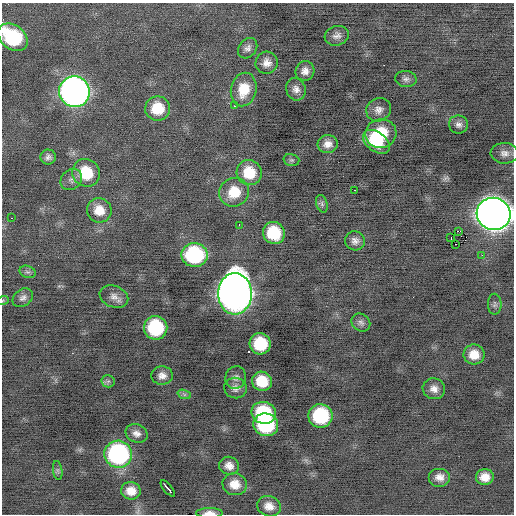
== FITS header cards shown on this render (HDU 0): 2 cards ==
NAXIS1  =                  512 / Axis length
NAXIS2  =                  512 / Axis length

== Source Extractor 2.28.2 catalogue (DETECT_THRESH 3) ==
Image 512 x 512 px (HDU 0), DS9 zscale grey, 1 PNG px = 1 image px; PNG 516 x 516 px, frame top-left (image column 1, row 512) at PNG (2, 3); each listed source drawn as its Kron ellipse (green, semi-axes under 4 px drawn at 4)
Background -0.223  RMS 0.85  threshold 2.56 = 3 sigma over >= 5 px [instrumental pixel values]
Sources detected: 67; all 67 listed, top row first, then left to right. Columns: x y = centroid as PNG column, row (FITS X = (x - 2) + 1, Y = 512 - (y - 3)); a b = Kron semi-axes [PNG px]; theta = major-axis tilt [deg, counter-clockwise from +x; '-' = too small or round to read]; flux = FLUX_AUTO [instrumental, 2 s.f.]
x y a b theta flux
337 36 12 9 17 310
13 37 17 12 -36 4200
248 48 11 8 51 280
267 63 11 11 - 460
305 71 10 9 - 390
406 79 10 8 -4 230
296 89 11 9 -69 370
244 90 17 12 76 1300
74 92 15 15 - 32000
234 106 2 2 - 320
158 108 12 12 - 1600
379 110 13 11 31 400
458 125 9 9 - 270
381 133 15 14 - 2100
376 142 15 9 -36 1800
328 144 10 9 - 450
505 153 14 10 -2 380
48 157 7 7 - 220
291 160 8 6 -14 130
86 173 14 13 - 1900
249 173 13 12 - 1600
71 180 12 9 41 320
354 190 3 2 - 310
234 192 15 14 - 1400
322 204 9 5 -73 140
99 210 12 12 - 860
494 214 17 16 - 79000
11 218 3 2 - 150
239 225 3 2 - 71
458 231 3 2 - 800
274 233 11 10 - 2400
451 238 4 2 - 770
355 241 10 9 - 320
455 244 2 2 - 190
195 255 13 12 - 6100
482 255 2 2 - 120
27 272 8 6 -19 160
235 294 20 17 90 64000
114 297 15 10 -22 420
23 298 11 8 35 260
3 300 6 4 20 72
495 304 10 7 88 170
361 323 10 8 -40 210
156 328 12 11 - 4000
260 344 11 10 - 2500
474 354 10 10 - 820
162 376 11 9 2 390
236 377 11 10 - 290
108 381 6 6 - 140
262 381 10 9 - 1500
235 388 11 10 - 350
434 389 11 10 - 410
184 394 7 4 -19 110
264 413 12 10 -18 3400
320 416 12 11 - 4200
266 425 12 11 - 4400
136 433 11 9 -25 340
118 454 14 13 - 9800
229 466 10 9 - 440
58 470 9 4 -81 140
439 477 11 9 0 450
485 477 9 8 - 610
235 484 12 11 - 710
168 488 10 3 -50 880
131 491 10 8 -8 660
269 506 12 10 -18 550
209 513 13 5 0 370
At the frame edge (FLAGS 8, measured only in part): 4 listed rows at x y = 13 37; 494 214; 3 300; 209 513